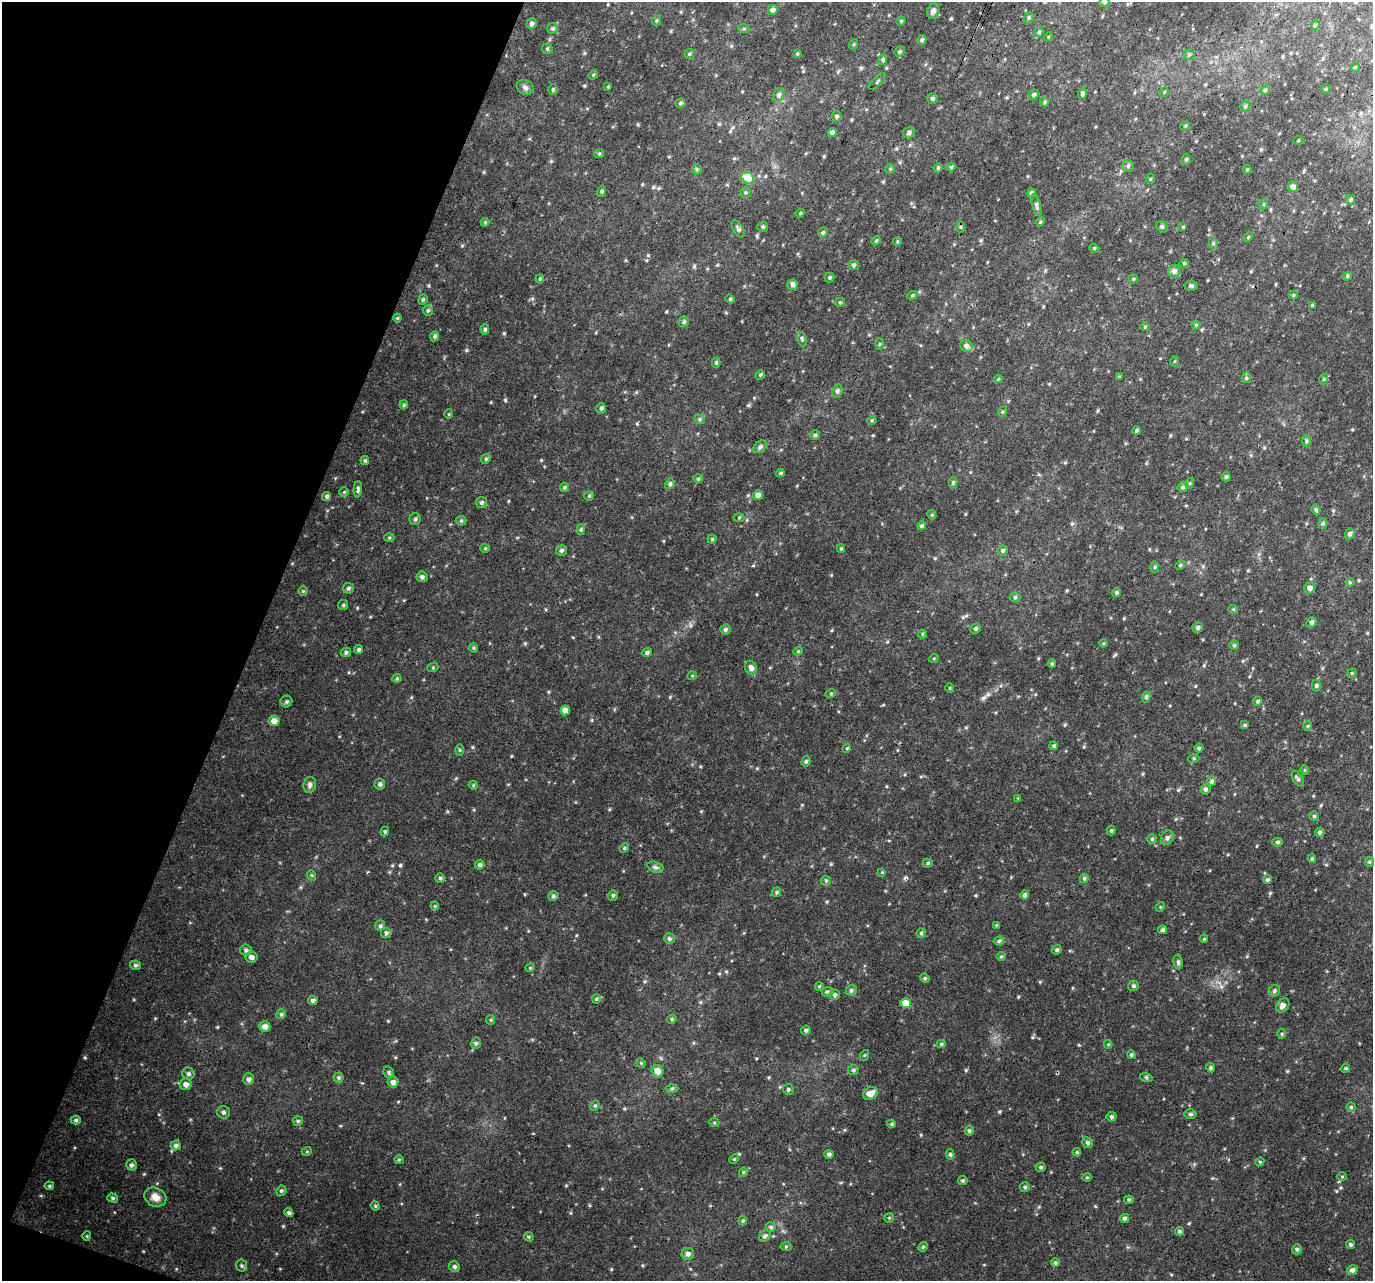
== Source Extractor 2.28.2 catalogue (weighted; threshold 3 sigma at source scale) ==
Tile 9 of 4 x 4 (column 1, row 3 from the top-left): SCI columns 33-1403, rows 1608-2886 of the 5540 x 5708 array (HDU 1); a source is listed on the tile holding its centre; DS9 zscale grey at full resolution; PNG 1375 x 1283 px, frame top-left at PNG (2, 2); each listed source drawn as its Kron ellipse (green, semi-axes under 4 px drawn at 4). Shown black and unused: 19% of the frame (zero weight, under 3 of 4 exposures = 5% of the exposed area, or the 3 px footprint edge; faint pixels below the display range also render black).
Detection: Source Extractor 2.28.2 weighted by HDU 2 'WHT'; one run over the whole footprint, this tile lists its part. Background 0.063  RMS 0.0067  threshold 0.0303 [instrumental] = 3 sigma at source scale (4.5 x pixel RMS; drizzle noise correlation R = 1.50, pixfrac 1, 0.0396/0.0396 arcsec/px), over >= 5 px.
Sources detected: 333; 5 cosmic-ray / hot-pixel residue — neither listed nor drawn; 1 inside a brighter listed object's ellipse — not listed separately; the other 327 listed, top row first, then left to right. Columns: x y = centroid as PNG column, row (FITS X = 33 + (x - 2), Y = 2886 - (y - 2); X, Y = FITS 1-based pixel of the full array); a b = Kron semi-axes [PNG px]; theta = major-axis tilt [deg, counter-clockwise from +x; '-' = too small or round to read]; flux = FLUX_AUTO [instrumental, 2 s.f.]
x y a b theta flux
1104 2 5 5 - 1.1
773 10 5 4 - 1.9
933 11 8 6 66 3.1
1029 18 6 5 - 1
657 20 5 3 - 0.79
901 21 4 4 - 0.71
531 24 5 5 - 2.1
1315 25 5 4 - 0.98
553 28 5 5 - 1.1
744 29 5 3 - 0.68
1039 32 5 4 - 1.3
1048 37 5 3 - 0.54
922 40 5 4 - 1.5
854 44 5 3 - 0.64
547 49 5 5 - 0.98
900 52 5 4 - 1
797 53 4 4 - 0.73
689 54 5 4 - 0.8
1189 55 5 5 - 1
883 60 5 4 - 0.99
1355 67 5 4 - 0.77
593 75 5 4 - 0.74
877 81 11 2 45 0.81
525 87 9 7 -26 2
608 87 4 3 - 0.67
553 89 5 4 - 0.98
1326 89 5 3 - 0.54
1265 90 5 4 - 0.86
1164 92 5 4 - 0.85
1082 93 6 4 67 1.7
779 95 7 6 - 1.8
1034 95 5 5 - 1.4
932 98 5 5 - 1.1
1045 102 4 4 - 0.86
680 103 5 4 - 0.95
1245 106 5 4 - 1
836 116 5 5 - 1.2
1185 126 5 4 - 0.77
832 132 4 4 - 2.1
909 133 6 5 - 1.6
1298 141 5 3 - 0.58
599 154 5 4 - 0.82
1186 159 6 4 67 1.1
1128 166 6 5 - 1.3
951 167 4 4 - 0.82
938 168 4 4 - 0.79
697 169 5 5 - 0.97
890 169 4 4 - 0.68
1247 169 4 4 - 0.68
748 178 6 5 - 16
1150 179 5 3 - 0.61
1293 187 5 5 - 3.5
602 192 5 3 - 0.94
745 192 5 5 - 1.1
1032 193 4 4 - 2.2
1350 200 5 4 - 0.87
1264 204 5 3 - 0.71
1036 205 11 4 -76 1.6
800 213 5 4 - 0.73
485 222 4 4 - 0.72
1040 222 4 3 - 0.66
763 227 5 5 - 1.1
961 227 6 4 -89 0.73
1162 227 6 5 - 1.1
1183 227 4 4 - 0.6
738 229 9 5 -59 1.5
823 232 5 4 - 1
1248 237 5 3 - 0.67
876 241 4 4 - 0.77
897 241 4 3 - 0.71
1213 243 6 4 -74 0.85
1094 248 5 3 - 0.65
1184 263 4 4 - 0.84
854 265 5 5 - 1.3
1174 271 6 6 - 2.9
1347 276 5 4 - 0.88
829 278 5 5 - 0.96
540 279 4 3 - 0.78
1133 279 4 4 - 0.71
793 284 5 5 - 2.4
1191 286 6 5 - 1.3
912 295 5 4 - 0.84
1293 295 4 4 - 0.68
730 299 4 4 - 0.73
423 300 5 4 - 1
840 302 4 4 - 0.72
1312 305 3 3 - 0.63
428 310 5 5 - 0.98
397 318 4 4 - 0.65
684 322 5 5 - 1.1
1196 325 4 4 - 0.64
1145 327 4 3 - 0.57
485 329 5 4 - 1.2
435 336 5 4 - 1.3
802 339 7 4 -69 1
879 344 5 3 - 0.75
966 346 6 6 - 2.1
1175 361 5 3 - 0.61
716 363 5 4 - 0.87
760 375 5 4 - 0.78
1119 377 4 3 - 0.61
1246 378 5 5 - 1
998 379 4 3 - 0.58
1324 379 5 3 - 0.58
837 391 6 5 - 1.5
404 405 5 3 - 0.82
601 408 5 4 - 1.3
1002 412 5 3 - 0.71
449 414 5 3 - 0.52
700 419 5 4 - 1.1
872 420 4 4 - 0.72
1136 431 4 4 - 0.98
815 435 5 4 - 1.1
1306 441 5 4 - 1
760 447 7 5 40 2
486 459 5 4 - 0.97
365 460 4 4 - 0.96
780 473 4 3 - 0.94
1226 477 4 4 - 1.2
698 479 5 3 - 0.71
953 482 5 4 - 0.96
1190 483 5 3 - 0.62
670 484 5 5 - 1.3
564 487 4 4 - 0.88
1183 487 5 5 - 1.4
358 489 8 4 86 1.3
344 492 4 4 - 0.76
758 495 5 5 - 3.1
327 496 4 4 - 1.4
589 496 5 5 - 0.83
481 503 5 5 - 1.3
1316 510 5 4 - 1
932 515 5 4 - 0.64
739 518 5 3 - 0.62
415 519 6 5 - 1.4
461 521 5 5 - 0.9
1323 524 5 4 - 1.1
922 526 4 4 - 1.2
581 529 5 4 - 0.84
1350 534 5 4 - 1.5
389 537 5 3 - 0.7
712 539 4 4 - 0.82
485 548 4 4 - 0.67
841 549 4 4 - 0.72
561 550 5 5 - 1.3
1003 550 5 4 - 1.1
1180 565 5 4 - 0.85
1155 567 5 3 - 0.78
422 577 5 5 - 1.7
1350 582 4 4 - 0.73
348 588 5 5 - 1.3
1310 588 5 5 - 2.6
303 591 5 4 - 0.83
1117 593 4 4 - 1.2
1015 597 5 5 - 1.1
343 605 5 5 - 1
1233 609 5 3 - 0.6
1311 622 5 5 - 1.6
1198 628 5 5 - 1.5
725 629 5 5 - 1.3
975 629 5 4 - 1.4
922 634 4 4 - 0.76
1103 643 4 4 - 0.75
1234 645 4 4 - 0.9
474 648 5 4 - 0.83
359 649 5 4 - 1.3
798 651 4 4 - 0.68
346 652 5 4 - 1.3
647 652 5 4 - 1.3
934 658 5 3 - 0.59
1052 664 4 3 - 0.87
433 667 5 3 - 0.72
751 668 7 5 -66 2.6
1352 673 5 4 - 0.67
692 676 5 3 - 0.56
397 678 4 4 - 0.79
1316 686 6 4 -89 1.1
949 688 5 3 - 0.53
831 693 5 3 - 0.62
1146 697 5 4 - 1.3
1257 701 4 4 - 1.1
286 702 6 6 - 1.2
565 710 5 4 - 3.6
274 721 5 5 - 4.2
1245 725 4 4 - 0.8
1308 726 5 3 - 0.57
1054 746 4 4 - 1.1
847 748 4 3 - 0.61
1199 748 4 4 - 0.95
460 750 5 3 - 0.65
1194 758 5 3 - 0.7
806 761 5 4 - 1
1304 770 5 3 - 0.58
1298 779 9 4 -59 1.5
1211 781 5 4 - 1.3
380 784 5 5 - 1.5
310 785 8 6 75 2
473 785 5 4 - 0.62
1206 789 5 4 - 1.4
1018 798 4 4 - 0.53
1314 816 4 4 - 0.89
1111 831 5 4 - 0.81
385 832 5 4 - 0.85
1320 832 5 4 - 1.2
1167 838 7 6 - 1.7
1152 839 5 5 - 0.89
1278 842 5 4 - 1.2
624 848 5 4 - 0.84
1312 859 4 3 - 0.9
1369 862 5 4 - 0.77
928 863 5 4 - 1
480 865 5 4 - 1.6
655 867 8 5 -19 1.5
882 872 4 4 - 0.52
311 875 5 3 - 0.72
440 878 5 4 - 1.3
1084 878 5 4 - 0.82
1267 880 5 4 - 1.2
826 881 5 5 - 0.88
777 892 5 4 - 0.83
613 895 5 5 - 1.2
1024 895 5 4 - 1.4
553 896 5 4 - 1.2
435 906 4 3 - 0.59
1160 907 5 3 - 0.51
997 925 4 3 - 0.82
380 926 5 5 - 1.2
1162 930 4 4 - 1.2
386 933 5 5 - 1.4
921 933 5 4 - 0.95
669 939 5 5 - 1.3
1204 939 4 3 - 0.54
999 941 5 4 - 1.1
246 950 6 5 - 1.5
1057 950 5 4 - 1.1
1001 956 5 3 - 0.67
251 957 6 5 - 2.7
1178 962 7 4 -80 1.3
135 965 5 4 - 1.1
530 968 4 4 - 0.69
925 978 5 4 - 0.75
819 986 4 4 - 0.66
1133 986 5 5 - 1.2
851 990 5 5 - 1.4
1274 991 6 5 - 1.3
827 992 6 4 0 1.4
835 995 5 5 - 1.5
596 999 4 4 - 0.82
313 1000 5 4 - 1.6
906 1003 5 5 - 7.8
1283 1005 8 6 46 2.7
281 1014 5 4 - 1.1
672 1019 5 4 - 0.92
491 1020 5 4 - 0.74
265 1027 5 5 - 3.3
806 1030 5 4 - 1.2
1282 1034 5 3 - 0.61
476 1043 6 4 76 1.1
941 1044 4 4 - 0.97
1108 1044 4 4 - 0.62
865 1055 5 3 - 0.62
1131 1055 4 4 - 0.94
641 1063 5 4 - 0.63
1211 1068 4 4 - 1.2
1345 1068 5 3 - 0.8
853 1070 6 5 - 1.1
658 1071 6 6 - 5.1
389 1072 6 5 - 1.1
188 1074 6 6 - 1.6
1146 1077 6 4 -19 0.78
338 1078 5 5 - 1
249 1079 6 5 - 2
393 1082 5 5 - 2.4
186 1084 6 6 - 2.8
672 1088 6 4 2 1.2
788 1089 5 5 - 1.2
870 1093 8 6 30 5.1
595 1106 5 4 - 0.98
1351 1107 4 4 - 0.89
223 1112 6 6 - 1.5
1190 1114 6 5 - 1.2
1111 1117 5 4 - 1.3
76 1120 5 4 - 1.2
298 1121 5 5 - 0.95
714 1122 5 3 - 0.64
892 1124 4 4 - 0.93
969 1131 5 4 - 1.1
1088 1143 6 5 - 1.4
176 1145 5 5 - 1.6
307 1151 5 3 - 0.56
1077 1152 4 3 - 0.68
829 1154 4 4 - 1.6
950 1154 5 4 - 1
734 1159 5 3 - 0.62
399 1160 5 4 - 0.76
1260 1162 4 4 - 0.66
131 1165 5 5 - 1.4
1041 1167 5 4 - 1
743 1172 4 4 - 0.71
1342 1176 5 3 - 0.52
1087 1177 4 3 - 0.55
963 1180 5 4 - 0.86
49 1186 5 4 - 0.83
1025 1187 5 4 - 1.1
281 1191 5 5 - 1.1
155 1197 11 9 -28 5.1
113 1198 5 4 - 1.1
1129 1200 4 4 - 0.81
375 1206 5 4 - 0.8
289 1213 4 4 - 1.3
889 1218 5 4 - 0.73
1125 1218 4 4 - 1.3
743 1221 5 4 - 0.77
771 1227 5 5 - 1.1
1180 1231 4 4 - 1.2
87 1236 5 4 - 0.73
765 1236 6 5 - 1.6
529 1237 5 4 - 0.76
1350 1244 4 4 - 1.1
786 1247 6 4 1 0.71
923 1247 5 4 - 0.81
1297 1249 5 4 - 1.2
688 1254 6 6 - 2.3
1055 1263 4 4 - 1.1
241 1266 6 5 - 1.1
454 1267 5 5 - 1.6
1352 1270 5 5 - 2
Isophote crosses this tile's border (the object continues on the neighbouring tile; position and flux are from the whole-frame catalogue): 1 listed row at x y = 1104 2